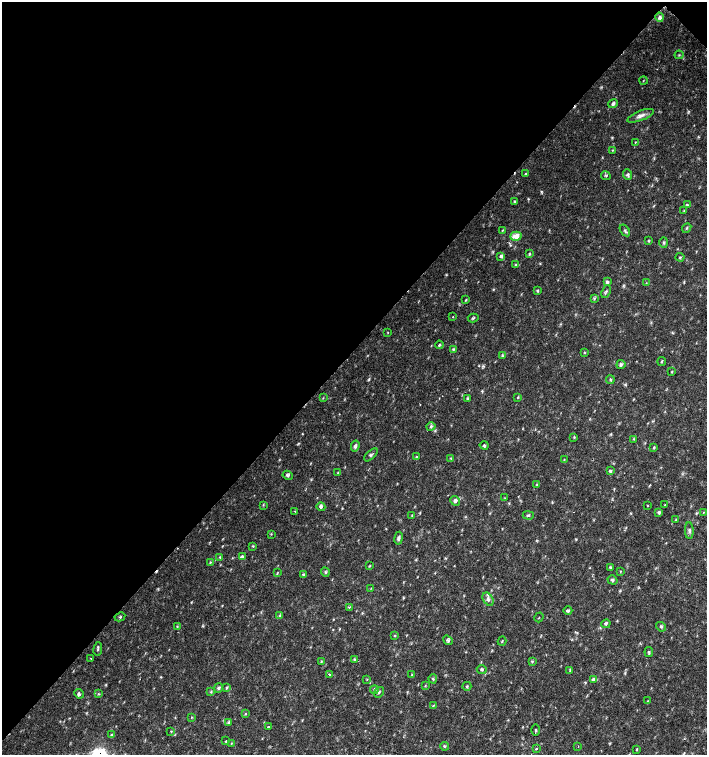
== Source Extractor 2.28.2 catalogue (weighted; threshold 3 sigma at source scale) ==
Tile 2 of 4 x 4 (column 2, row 1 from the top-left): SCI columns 1635-3043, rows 4518-6023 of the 6023 x 6029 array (HDU 1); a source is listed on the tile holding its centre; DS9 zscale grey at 2 x 2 block average (1 PNG px = mean of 2 x 2 image px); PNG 709 x 757 px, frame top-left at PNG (2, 2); each listed source drawn as its Kron ellipse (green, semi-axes under 4 px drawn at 4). Shown black and unused: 47% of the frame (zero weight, under 2 of 3 exposures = <1% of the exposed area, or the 3 px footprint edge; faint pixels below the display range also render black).
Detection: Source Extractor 2.28.2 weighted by HDU 2 'WHT'; one run over the whole footprint, this tile lists its part. Background 0.018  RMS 0.0031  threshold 0.0141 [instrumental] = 3 sigma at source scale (4.5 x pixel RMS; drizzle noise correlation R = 1.50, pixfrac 1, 0.0396/0.0396 arcsec/px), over >= 5 px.
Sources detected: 136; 3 cosmic-ray / hot-pixel residue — neither listed nor drawn; the other 133 listed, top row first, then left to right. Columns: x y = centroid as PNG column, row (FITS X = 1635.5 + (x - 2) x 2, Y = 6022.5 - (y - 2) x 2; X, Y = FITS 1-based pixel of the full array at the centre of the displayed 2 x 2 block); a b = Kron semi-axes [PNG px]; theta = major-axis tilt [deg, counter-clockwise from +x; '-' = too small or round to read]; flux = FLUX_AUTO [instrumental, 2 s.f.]
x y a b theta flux
660 17 4 4 - 2.2
679 55 4 2 - 0.55
643 80 4 2 - 0.37
613 104 5 4 - 1.5
640 116 14 5 21 3.7
635 142 3 2 - 0.35
612 150 3 2 - 0.52
525 174 3 2 - 0.49
628 175 5 4 - 1.4
606 176 5 3 - 0.87
515 201 3 3 - 0.71
687 205 4 2 - 0.56
684 210 4 2 - 0.53
687 228 5 3 - 0.84
502 230 4 2 - 0.54
625 230 6 3 -55 1.3
516 236 6 4 17 8.5
648 241 3 2 - 0.58
664 242 5 3 - 0.95
529 254 4 3 - 1
501 256 4 4 - 1.8
680 257 4 2 - 0.78
516 265 3 3 - 0.6
607 282 4 4 - 1.5
646 283 3 2 - 0.46
538 291 3 3 - 0.97
606 292 7 2 68 1.1
594 298 4 2 - 0.68
466 300 4 2 - 0.62
453 317 2 2 - 0.92
473 318 5 3 - 0.94
388 332 3 2 - 0.39
439 345 4 3 - 1
453 349 3 2 - 0.69
584 353 3 2 - 0.47
502 356 3 2 - 0.57
662 361 4 2 - 0.71
621 364 4 4 - 1.4
672 372 3 2 - 0.51
610 380 4 2 - 0.76
518 397 4 2 - 0.54
323 398 3 2 - 0.41
467 399 4 3 - 0.92
431 426 4 4 - 1.5
574 437 3 3 - 0.75
633 439 3 3 - 0.63
484 445 4 3 - 1
355 446 5 4 - 1.7
654 447 3 2 - 0.75
371 455 8 3 44 1.2
416 457 3 3 - 0.84
451 458 3 2 - 0.72
564 460 4 2 - 0.5
610 471 4 3 - 1.1
338 472 3 2 - 0.37
288 475 5 3 - 1.3
537 485 3 3 - 0.66
505 498 3 3 - 0.45
455 501 5 4 - 1.8
263 505 3 2 - 0.53
647 505 2 2 - 0.67
665 505 2 2 - 0.56
321 507 4 4 - 1.4
295 511 3 2 - 0.41
659 512 3 3 - 1.3
703 512 3 2 - 0.34
412 515 3 2 - 0.6
528 515 5 3 - 1.2
676 520 3 2 - 0.52
689 531 8 4 -89 1.9
271 534 3 2 - 0.45
398 538 6 3 81 1.8
253 546 3 3 - 0.65
242 556 4 3 - 1.5
220 557 4 3 - 0.72
210 562 4 2 - 0.63
370 566 4 3 - 0.55
611 567 4 3 - 0.86
620 571 3 2 - 0.41
325 572 4 3 - 0.91
277 573 4 3 - 0.6
303 574 4 4 - 1.1
612 580 5 3 - 1.3
371 588 3 2 - 0.42
488 599 7 4 -60 2.5
349 607 3 3 - 0.59
568 611 4 3 - 1.3
280 616 4 2 - 0.62
120 617 5 2 - 0.83
539 617 5 2 - 0.36
606 624 5 4 - 1.1
177 626 3 2 - 0.42
661 627 5 3 - 1.2
395 635 3 3 - 0.61
448 640 5 4 - 1.6
502 641 4 2 - 0.55
98 649 7 2 81 1
649 652 5 3 - 1
91 659 2 2 - 0.42
354 659 4 2 - 0.69
321 661 3 2 - 0.51
532 661 4 3 - 0.79
482 669 5 3 - 1
570 671 3 2 - 0.61
329 674 3 2 - 0.77
412 675 3 3 - 0.55
367 679 3 2 - 0.44
433 679 4 2 - 0.76
593 679 4 3 - 1.4
425 686 3 3 - 0.5
467 686 4 2 - 0.67
219 688 5 3 - 1.4
227 688 3 3 - 0.74
374 690 4 4 - 1.4
211 692 4 2 - 0.62
379 692 6 3 52 1.1
79 694 5 4 - 1.6
98 694 4 2 - 0.69
648 701 3 2 - 0.38
433 706 4 2 - 0.59
245 714 3 3 - 0.73
191 717 3 2 - 0.39
229 722 3 2 - 0.68
268 727 2 2 - 0.74
535 730 6 2 90 0.62
171 731 3 2 - 0.51
111 735 4 3 - 0.81
226 741 3 2 - 0.65
231 743 3 2 - 0.4
444 746 5 3 - 0.87
578 747 2 2 - 0.3
536 749 2 2 - 1.4
637 749 3 2 - 0.52
Diffuse or blended objects may show on this block-average render without a row.